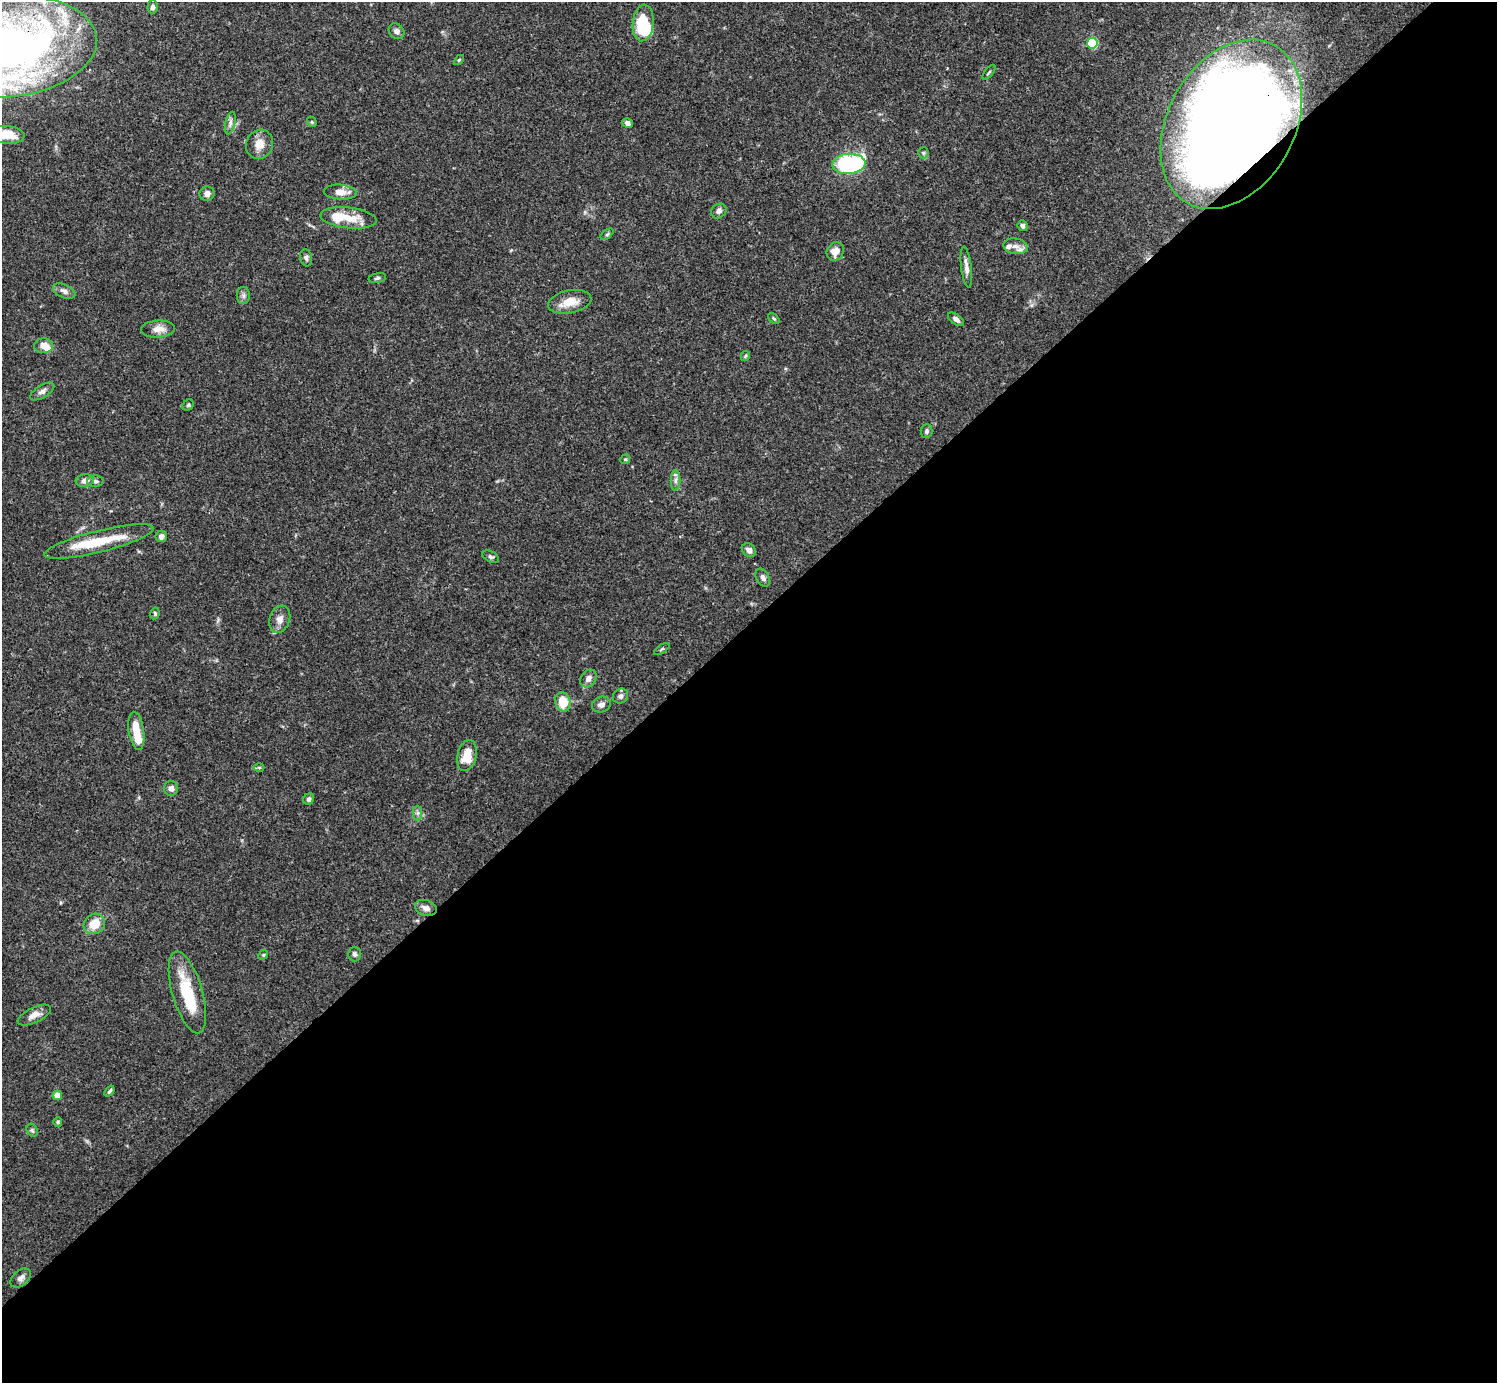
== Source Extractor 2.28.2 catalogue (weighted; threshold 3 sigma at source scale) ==
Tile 15 of 4 x 4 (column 3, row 4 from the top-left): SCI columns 2990-4484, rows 158-1538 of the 5982 x 5981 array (HDU 1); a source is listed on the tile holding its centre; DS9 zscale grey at full resolution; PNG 1499 x 1385 px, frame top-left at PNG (2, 2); each listed source drawn as its Kron ellipse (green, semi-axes under 4 px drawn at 4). Shown black and unused: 55% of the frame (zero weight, under 3 of 4 exposures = <1% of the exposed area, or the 3 px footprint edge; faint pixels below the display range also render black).
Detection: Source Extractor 2.28.2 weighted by HDU 2 'WHT'; one run over the whole footprint, this tile lists its part. Background 0.0696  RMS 0.0032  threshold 0.0143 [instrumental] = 3 sigma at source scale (4.5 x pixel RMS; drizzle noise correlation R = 1.50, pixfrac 1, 0.05/0.05 arcsec/px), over >= 5 px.
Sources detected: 78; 4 inside a brighter object's white glare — neither listed nor drawn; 4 inside a brighter listed object's ellipse — not listed separately; the other 70 listed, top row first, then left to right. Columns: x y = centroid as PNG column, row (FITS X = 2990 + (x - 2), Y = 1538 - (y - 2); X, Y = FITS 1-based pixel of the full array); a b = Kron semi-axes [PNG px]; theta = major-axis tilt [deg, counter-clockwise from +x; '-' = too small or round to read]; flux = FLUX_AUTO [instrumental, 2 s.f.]
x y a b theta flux
153 7 6 5 - 1.1
643 23 18 10 84 13
396 31 8 7 - 1.2
1092 43 5 5 - 21
6 47 91 50 5 270
459 60 6 3 45 0.37
989 72 9 3 50 0.41
312 122 5 4 - 0.39
230 123 12 5 77 1.1
628 123 5 4 - 1.1
1231 124 90 63 61 710
6 135 18 9 -6 6.3
259 144 15 13 67 3.8
923 153 5 5 - 0.52
849 164 16 10 5 48
340 192 16 7 -4 2.9
207 194 7 7 - 1.5
719 211 8 7 - 1.3
348 218 28 10 -6 7
1022 226 5 5 - 1
607 234 7 4 37 0.49
1016 246 12 8 -8 2
835 251 9 8 - 3.1
306 258 9 6 -76 0.84
966 267 21 5 -83 2
377 278 9 5 12 0.66
64 291 12 6 -24 1.4
243 296 8 6 -90 0.93
570 302 22 11 11 5.1
774 319 6 4 -41 0.46
956 319 9 5 -38 1.1
158 329 17 8 4 2.8
43 346 9 7 3 3.1
745 356 5 4 - 0.4
42 391 13 6 32 1.3
188 405 6 5 - 0.49
926 431 7 6 - 0.72
625 459 5 4 - 0.4
675 480 10 5 90 1.1
85 481 9 6 8 2
95 481 8 5 2 0.9
161 536 6 5 - 1.3
99 541 56 11 14 13
749 550 7 6 - 1.6
491 557 9 5 -26 0.75
763 578 10 6 -62 1.3
155 613 6 4 80 0.55
280 619 14 10 71 2.3
662 649 9 3 33 0.41
588 679 9 7 56 1.8
621 696 8 7 - 1
563 702 10 7 -76 7.1
601 705 9 7 19 1.5
136 731 19 7 -81 5.7
467 755 16 9 77 6.3
259 768 5 3 - 0.33
171 788 7 7 - 1.5
309 799 6 5 - 0.97
418 813 7 4 89 0.73
426 908 11 8 -19 1.8
94 924 11 9 36 5.2
354 954 7 6 - 0.83
263 955 5 4 - 0.4
187 992 42 15 -74 14
34 1015 18 7 25 2.5
109 1091 6 3 53 0.53
57 1095 5 4 - 5
58 1122 5 4 - 0.45
32 1130 7 5 -62 0.58
21 1278 12 7 41 1.6
Overlapping masked pixels (flux is a lower limit): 2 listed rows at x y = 6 47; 1231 124
Isophote crosses this tile's border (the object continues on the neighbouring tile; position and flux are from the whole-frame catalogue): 2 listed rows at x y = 6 47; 6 135